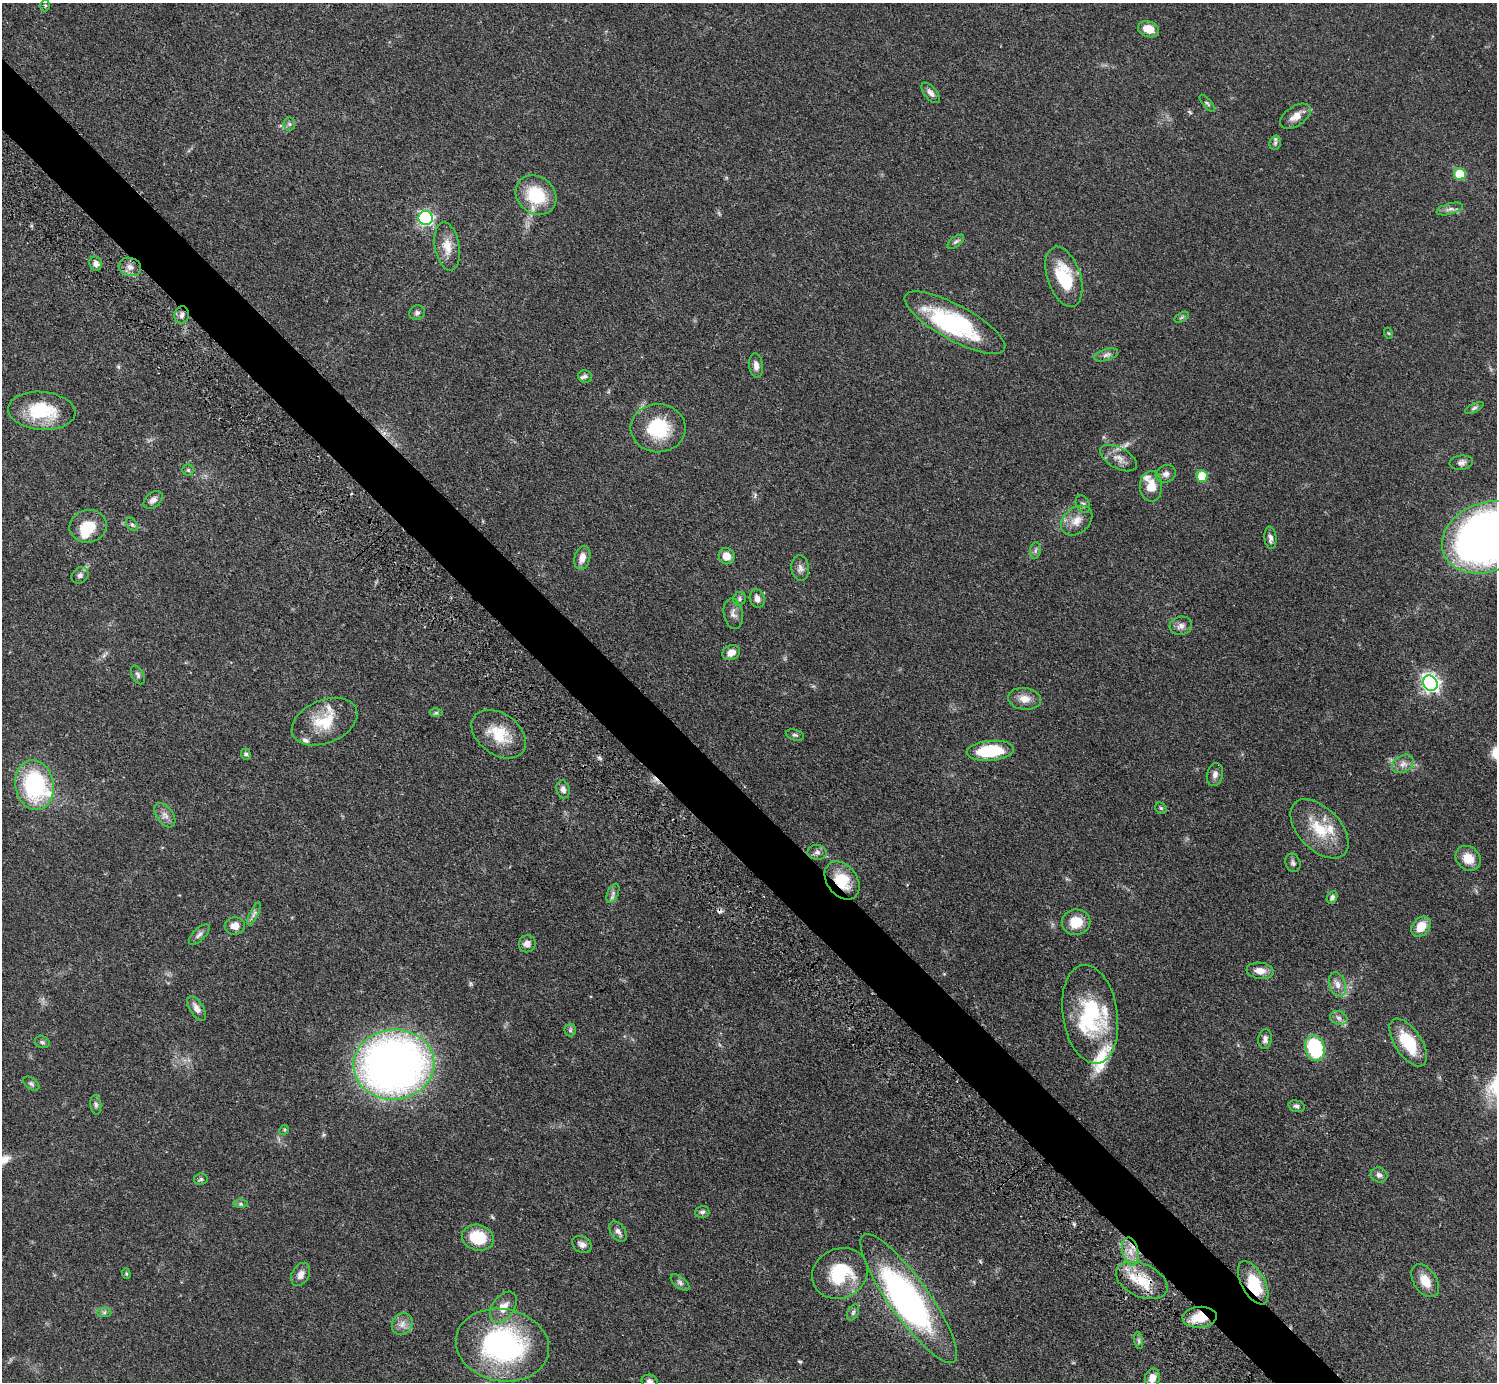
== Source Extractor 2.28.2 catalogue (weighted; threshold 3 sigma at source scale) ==
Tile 11 of 4 x 4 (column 3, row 3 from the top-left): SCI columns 3037-4531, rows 1723-3102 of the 6034 x 6030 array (HDU 1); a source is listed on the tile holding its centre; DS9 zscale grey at full resolution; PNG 1499 x 1384 px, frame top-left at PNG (2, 3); each listed source drawn as its Kron ellipse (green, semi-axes under 4 px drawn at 4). Shown black and unused: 4% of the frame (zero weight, under 3 of 5 exposures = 3% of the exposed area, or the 3 px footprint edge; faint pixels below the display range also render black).
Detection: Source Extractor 2.28.2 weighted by HDU 2 'WHT'; one run over the whole footprint, this tile lists its part. Background 0.0615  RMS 0.0038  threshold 0.017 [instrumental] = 3 sigma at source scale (4.5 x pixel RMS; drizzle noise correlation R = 1.50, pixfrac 1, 0.05/0.05 arcsec/px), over >= 5 px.
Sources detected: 134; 3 inside a brighter object's white glare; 1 cosmic-ray / hot-pixel residue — neither listed nor drawn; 12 inside a brighter listed object's ellipse — not listed separately; the other 118 listed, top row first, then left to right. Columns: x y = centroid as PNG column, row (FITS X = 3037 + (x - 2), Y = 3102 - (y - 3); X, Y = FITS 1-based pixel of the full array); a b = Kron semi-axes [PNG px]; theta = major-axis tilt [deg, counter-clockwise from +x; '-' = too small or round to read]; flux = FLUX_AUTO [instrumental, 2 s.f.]
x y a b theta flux
45 5 6 5 - 0.53
1149 29 11 8 -21 4.8
931 93 12 6 -50 1.7
1207 103 11 3 -50 0.61
1295 116 17 9 34 3.5
289 124 6 6 - 0.85
1275 143 7 5 77 0.82
1460 174 6 6 - 18
536 195 22 18 -40 17
1450 209 13 5 15 1.6
426 218 7 7 - 72
956 242 10 5 35 0.91
447 247 24 12 -80 5.6
96 263 7 6 - 1.9
130 267 11 9 -16 2.4
1064 277 31 16 -72 17
417 313 8 7 - 1.1
182 315 9 7 75 1.4
1182 317 8 4 31 0.63
955 323 57 17 -29 42
1388 333 5 3 - 0.36
1106 355 12 5 17 1.4
756 366 12 7 -84 2.2
585 376 7 6 - 0.9
1474 408 10 4 27 0.9
42 411 34 19 -5 18
658 428 27 24 -1 19
1119 458 20 10 -28 3.6
1461 463 12 7 6 1.5
188 470 5 5 - 0.6
1166 474 10 8 26 1.7
1202 476 6 5 - 12
1151 486 15 11 -88 5.9
153 500 11 7 39 1.9
1083 504 9 6 -61 1.1
1077 521 17 12 39 4.7
132 524 7 5 -52 0.78
88 526 19 16 13 9.1
1486 537 45 34 21 260
1270 538 11 6 -83 1.5
1035 551 8 5 83 0.91
727 556 8 8 - 3.9
582 558 12 7 76 3.2
800 568 13 9 -83 1.9
80 575 9 7 42 1.3
739 599 7 6 - 0.88
757 599 9 7 -73 2
733 614 15 9 -80 2.1
1181 626 11 9 14 2
731 653 9 7 25 3.2
138 675 10 5 -62 1
1430 683 8 7 - 140
1024 699 16 11 -7 3.8
436 713 6 4 0 0.66
325 722 34 21 22 13
499 734 30 20 -36 12
795 735 9 5 -14 0.76
990 751 23 10 5 17
246 754 5 5 - 0.85
1403 764 12 8 30 2.3
1215 775 11 8 76 1.8
34 785 25 19 -81 42
563 789 9 6 -77 1.9
1161 808 6 5 - 0.51
165 815 14 8 -55 2.3
1319 829 36 21 -46 15
817 852 9 7 -8 1.5
1468 858 14 11 -44 5.9
1293 863 9 7 -70 1.1
842 880 21 15 -53 11
613 893 10 5 66 1.3
1332 897 6 5 - 1
254 914 12 4 65 1.2
1076 922 14 13 - 7.5
235 926 10 8 3 3
1421 926 11 8 47 6.1
199 934 13 6 45 1.4
527 944 9 8 - 2.4
1260 971 13 8 -7 3.6
1337 984 13 8 -71 2.7
197 1008 14 6 -57 2.4
1090 1014 50 27 -81 32
1339 1018 9 6 -16 1.5
570 1030 6 6 - 0.83
1265 1039 10 6 85 1.6
42 1042 7 5 -16 0.78
1408 1043 27 13 -56 16
1315 1048 13 9 -73 28
394 1064 40 35 5 250
31 1084 9 5 -37 0.89
96 1105 10 5 -84 1.1
1297 1106 8 5 -15 1.1
284 1130 5 4 - 0.49
1379 1175 8 7 - 1.5
201 1179 7 5 9 0.71
241 1204 7 4 0 0.73
702 1212 7 6 - 0.9
618 1231 11 7 -53 1.6
478 1238 16 12 -14 13
582 1244 10 7 -28 1.8
1130 1251 14 8 -78 4
840 1273 29 24 25 21
126 1274 5 4 - 0.5
301 1274 12 8 61 2.3
1142 1280 27 16 -24 11
1425 1281 18 11 -56 5.7
680 1283 11 5 -38 1.2
1253 1283 24 11 -61 15
909 1298 78 20 -54 92
503 1307 17 11 55 4.7
104 1312 7 4 0 0.73
853 1312 8 5 64 0.88
1200 1317 17 10 4 9.2
402 1324 11 9 51 2.6
1139 1340 9 4 -81 0.75
502 1345 47 36 -11 78
1152 1378 9 7 75 3.5
649 1381 8 6 -10 1.2
Overlapping masked pixels (flux is a lower limit): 4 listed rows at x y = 842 880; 1142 1280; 1253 1283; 1200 1317
Isophote crosses this tile's border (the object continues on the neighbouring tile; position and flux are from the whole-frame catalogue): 2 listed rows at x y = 1486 537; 649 1381